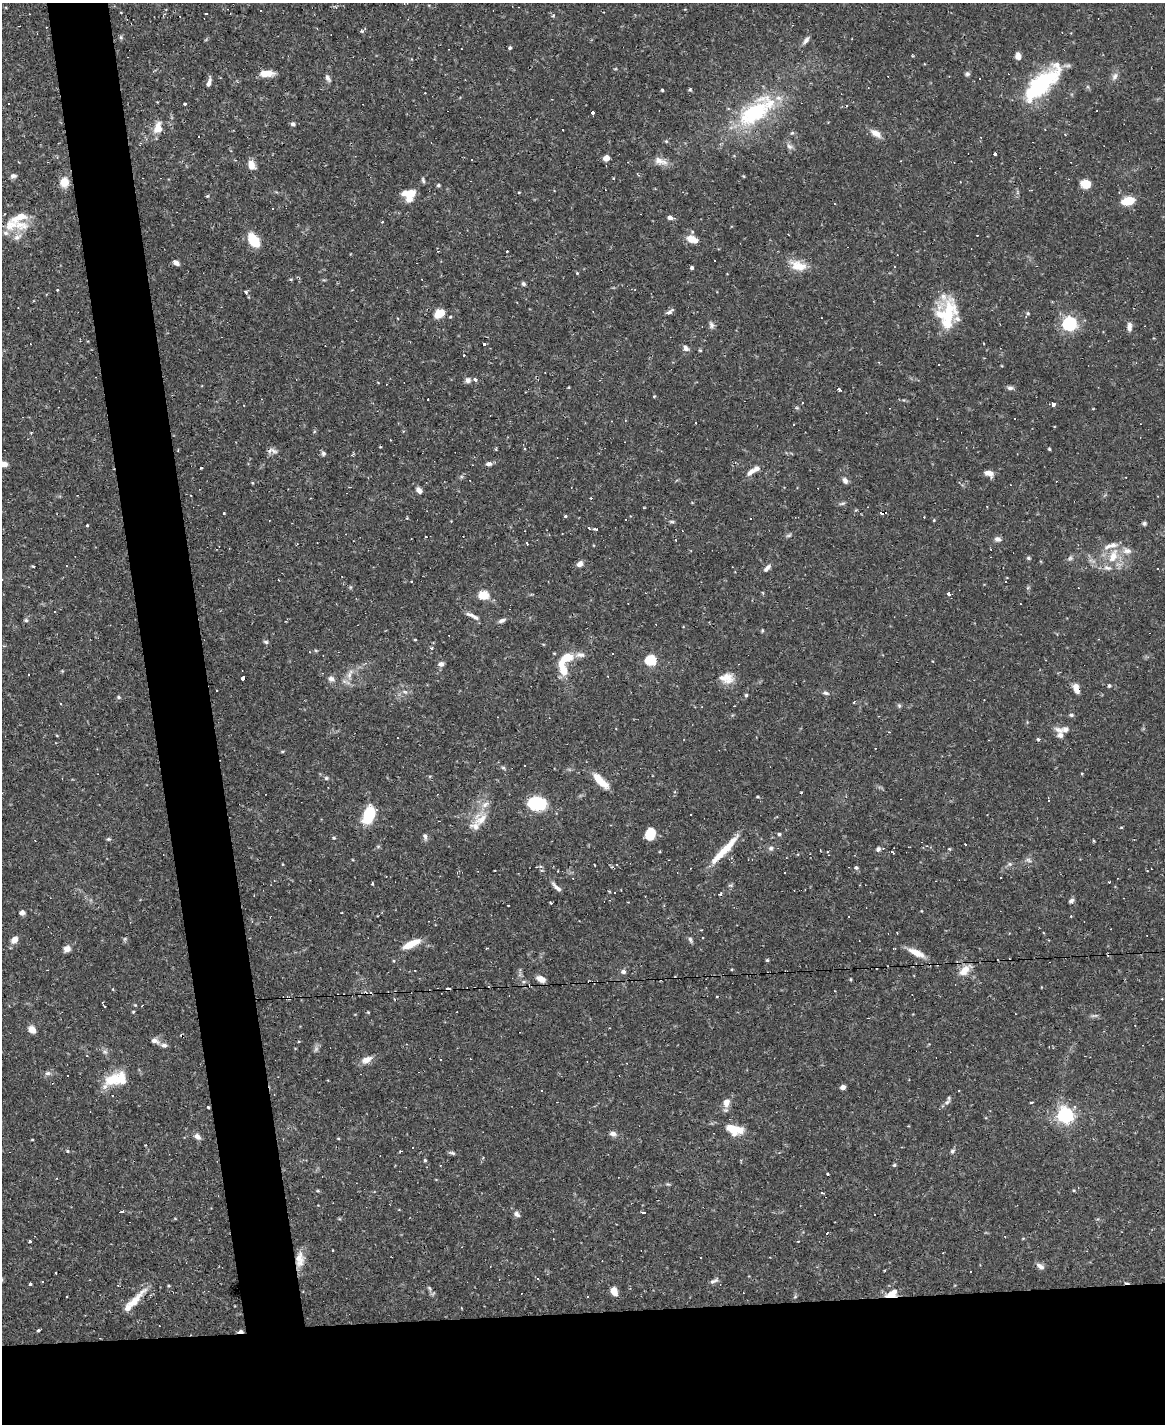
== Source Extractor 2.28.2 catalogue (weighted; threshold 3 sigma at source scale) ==
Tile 11 of 4 x 3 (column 3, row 3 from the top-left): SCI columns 2329-3491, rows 238-1659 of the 4655 x 4634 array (HDU 1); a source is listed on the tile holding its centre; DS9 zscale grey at full resolution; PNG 1167 x 1426 px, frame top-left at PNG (2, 3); no overlay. Shown black and unused: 13% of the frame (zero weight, under 2 of 3 exposures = <1% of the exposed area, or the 3 px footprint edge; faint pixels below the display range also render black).
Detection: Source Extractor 2.28.2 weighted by HDU 2 'WHT'; one run over the whole footprint, this tile lists its part. Background 0.12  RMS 0.0033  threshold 0.0147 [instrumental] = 3 sigma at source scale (4.5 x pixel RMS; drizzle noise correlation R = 1.50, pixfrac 1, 0.05/0.05 arcsec/px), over >= 5 px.
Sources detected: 329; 1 too faint to see at this stretch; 66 cosmic-ray / hot-pixel residue — not listed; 18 inside a brighter listed object's ellipse — not listed separately; the other 244 listed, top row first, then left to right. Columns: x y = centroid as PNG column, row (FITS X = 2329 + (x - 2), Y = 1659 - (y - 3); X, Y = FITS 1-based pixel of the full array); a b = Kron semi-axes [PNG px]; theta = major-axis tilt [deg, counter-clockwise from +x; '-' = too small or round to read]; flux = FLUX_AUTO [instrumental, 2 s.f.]
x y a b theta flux
261 11 3 3 - 5.1
206 14 3 2 - 0.3
553 15 4 4 - 0.45
362 31 5 5 - 0.45
121 37 6 4 -89 0.49
806 40 12 5 53 1.1
510 48 4 3 - 0.63
912 56 3 3 - 0.31
1018 56 8 6 -79 1.8
267 73 15 6 2 4.3
967 74 6 5 - 0.72
1115 76 11 7 63 1.3
328 78 9 5 -56 0.97
209 82 11 5 74 1.3
1041 84 39 13 43 41
662 90 3 3 - 0.46
690 90 5 4 - 0.44
552 99 2 2 - 0.2
185 104 3 3 - 0.65
755 111 55 23 37 32
593 112 4 3 - 17
293 124 6 5 - 0.78
158 128 15 11 76 3.8
1045 129 3 2 - 0.43
792 133 6 4 43 0.45
876 133 14 7 -33 2.6
666 141 5 4 - 0.38
789 146 9 7 -42 1.1
995 154 3 3 - 9
606 158 5 4 - 3.1
471 160 2 2 - 0.27
660 161 21 9 -15 2.9
251 165 10 7 -78 2.8
13 176 8 6 9 1
423 180 7 4 -74 0.55
64 182 10 9 - 4.6
1086 184 8 7 - 6.4
438 185 4 4 - 0.59
519 192 4 2 - 0.24
409 195 13 11 0 5.9
207 196 4 4 - 0.36
1128 201 11 7 10 7.6
670 217 5 5 - 1
382 222 3 2 - 0.23
21 225 26 13 -7 6.8
692 239 13 8 -23 3.7
253 240 16 10 -56 7.3
507 251 3 3 - 0.32
714 261 3 2 - 0.35
176 263 7 4 -32 1.3
798 266 23 12 -15 5.4
692 268 4 3 - 0.67
577 273 4 3 - 0.36
291 279 5 3 - 0.34
523 284 5 5 - 0.7
57 290 3 2 - 0.36
246 292 4 3 - 0.78
670 311 10 4 34 0.93
947 313 36 22 80 17
439 314 9 7 30 6.2
1026 316 6 5 - 0.52
1069 324 6 6 - 78
711 325 10 6 -79 1
1129 327 11 6 87 1.5
484 344 3 3 - 5.9
686 348 8 6 -48 1.2
700 350 4 4 - 0.39
464 355 3 3 - 0.51
475 379 4 3 - 1.4
468 380 7 7 - 1.1
569 387 4 3 - 0.25
1010 388 8 5 -8 0.89
839 390 5 3 - 0.7
654 396 4 3 - 0.3
427 399 3 3 - 2.9
1053 404 4 3 - 4.5
1093 409 3 2 - 0.22
866 413 3 2 - 0.2
794 424 2 2 - 0.27
31 432 4 3 - 0.3
1049 449 4 3 - 0.35
178 451 3 2 - 0.22
274 451 13 5 -27 1.3
323 453 7 6 - 0.69
3 464 8 5 -4 2.2
489 464 7 5 -4 1.1
201 468 3 3 - 0.6
751 472 14 7 38 1.8
989 473 10 6 -21 2.3
845 480 8 6 -50 1.2
419 490 9 6 -51 1.4
311 498 3 2 - 0.3
842 503 10 4 11 0.62
881 512 6 3 -1 91
224 513 3 3 - 0.48
565 516 4 4 - 0.43
626 519 3 2 - 0.44
934 520 4 3 - 0.29
672 522 8 4 -1 0.5
1144 523 5 5 - 0.61
87 526 3 3 - 0.76
596 529 5 3 - 0.43
789 535 9 4 21 0.59
997 539 8 6 -17 1.2
527 542 3 3 - 2
1127 551 13 9 -8 2.4
1113 556 21 11 68 6.1
1028 558 5 4 - 0.54
1070 558 6 6 - 0.68
579 564 8 6 38 1.5
33 566 3 2 - 0.33
767 568 12 5 45 1.1
1158 569 2 2 - 0.27
411 582 3 2 - 0.47
350 587 6 3 -72 0.36
949 594 4 3 - 4.6
484 595 6 5 - 16
1020 604 2 2 - 0.24
471 615 14 5 -20 1.5
26 620 6 5 - 0.51
502 620 9 5 22 1
762 630 6 3 -90 0.32
415 640 4 3 - 0.3
266 642 6 4 -16 0.62
432 648 4 4 - 0.47
580 655 13 7 -4 1.8
567 657 10 7 17 6.7
651 660 6 5 - 27
441 664 7 6 - 1.2
563 670 13 10 -81 4.2
62 671 4 4 - 0.29
349 674 16 6 70 2.2
243 678 4 3 - 24
727 678 18 13 -5 4.1
331 679 9 7 -29 1.3
1109 686 5 5 - 0.5
1076 688 12 7 -70 2.3
405 692 6 4 -19 0.6
826 693 9 5 -15 0.79
746 695 4 4 - 0.45
119 697 5 4 - 0.48
854 702 4 3 - 0.37
734 706 3 2 - 0.31
899 706 6 5 - 0.52
1071 715 6 4 11 0.58
1059 730 15 6 -22 1.7
1038 739 4 4 - 0.6
282 751 5 3 - 0.39
503 768 6 5 - 0.49
1082 773 4 3 - 0.28
326 778 5 5 - 0.55
600 781 22 8 -44 5.5
801 792 3 2 - 0.29
758 797 5 3 - 0.35
537 803 18 13 -2 16
369 814 12 7 65 20
690 814 3 2 - 0.28
481 819 22 17 28 5.6
1121 827 4 3 - 0.3
650 834 10 8 71 7.1
779 834 4 4 - 0.49
425 836 9 5 -73 0.96
334 838 5 4 - 0.39
108 839 6 4 18 0.49
771 848 7 6 - 0.84
725 849 41 8 47 8.2
878 849 7 5 88 0.74
820 850 2 2 - 0.22
1028 860 8 5 -36 0.9
282 864 4 3 - 0.26
1010 864 6 5 - 0.68
856 868 5 5 - 0.64
785 873 3 2 - 0.25
372 884 3 3 - 0.33
556 887 17 5 -44 1.4
614 892 2 2 - 0.32
1071 901 6 5 - 0.86
22 912 5 5 - 1.4
252 922 4 4 - 0.36
125 939 6 5 - 0.5
690 939 7 5 -60 0.76
14 940 9 7 54 2.3
411 944 21 7 24 5.2
893 948 3 2 - 0.39
67 949 8 7 - 1.8
916 953 23 7 -25 3.8
767 960 4 4 - 0.41
966 969 16 11 50 3.7
623 972 6 5 - 0.95
541 979 10 6 -26 2.3
851 979 4 3 - 0.3
135 1005 4 4 - 0.28
142 1006 3 2 - 0.58
105 1007 3 3 - 0.87
133 1012 4 3 - 0.32
368 1012 4 3 - 0.32
1094 1016 11 4 5 0.67
32 1030 8 6 -45 2.7
155 1041 11 6 -23 1.6
299 1041 4 3 - 0.31
440 1059 3 2 - 0.2
367 1060 14 8 25 2.7
48 1073 8 6 13 0.97
113 1079 21 14 21 9
843 1087 5 4 - 1.5
726 1102 11 8 73 2.6
947 1102 9 6 20 0.97
1031 1102 4 3 - 0.53
208 1107 3 3 - 0.4
1065 1115 7 6 - 110
734 1129 19 10 -13 7.7
613 1134 8 6 -13 1.3
197 1137 10 7 -41 1.4
32 1140 4 3 - 0.24
412 1148 3 2 - 0.49
67 1151 4 3 - 0.44
952 1151 7 5 51 0.67
452 1153 8 4 -18 0.68
425 1160 4 4 - 0.35
894 1165 4 4 - 0.48
828 1174 3 2 - 0.46
318 1191 5 4 - 0.34
822 1193 6 2 -13 0.3
121 1212 4 3 - 18
643 1212 4 3 - 12
517 1214 9 6 -49 1.1
827 1233 3 2 - 0.61
30 1241 3 3 - 0.49
798 1241 3 3 - 0.27
332 1250 3 2 - 0.23
700 1258 2 2 - 0.27
299 1259 20 10 87 4.1
1040 1266 10 6 -32 1.4
42 1281 3 2 - 0.36
714 1281 14 5 26 1.1
30 1284 3 3 - 0.49
429 1288 8 4 -55 0.64
614 1291 9 6 -67 2.4
892 1293 17 9 29 3.5
795 1296 5 5 - 0.41
588 1297 3 3 - 0.71
134 1301 34 9 45 5.8
38 1330 4 3 - 0.69
240 1331 6 3 0 1
Overlapping masked pixels (flux is a lower limit): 6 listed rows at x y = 881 512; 1076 688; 916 953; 299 1259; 892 1293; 240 1331
Isophote crosses this tile's border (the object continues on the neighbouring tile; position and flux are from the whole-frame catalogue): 1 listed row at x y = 3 464